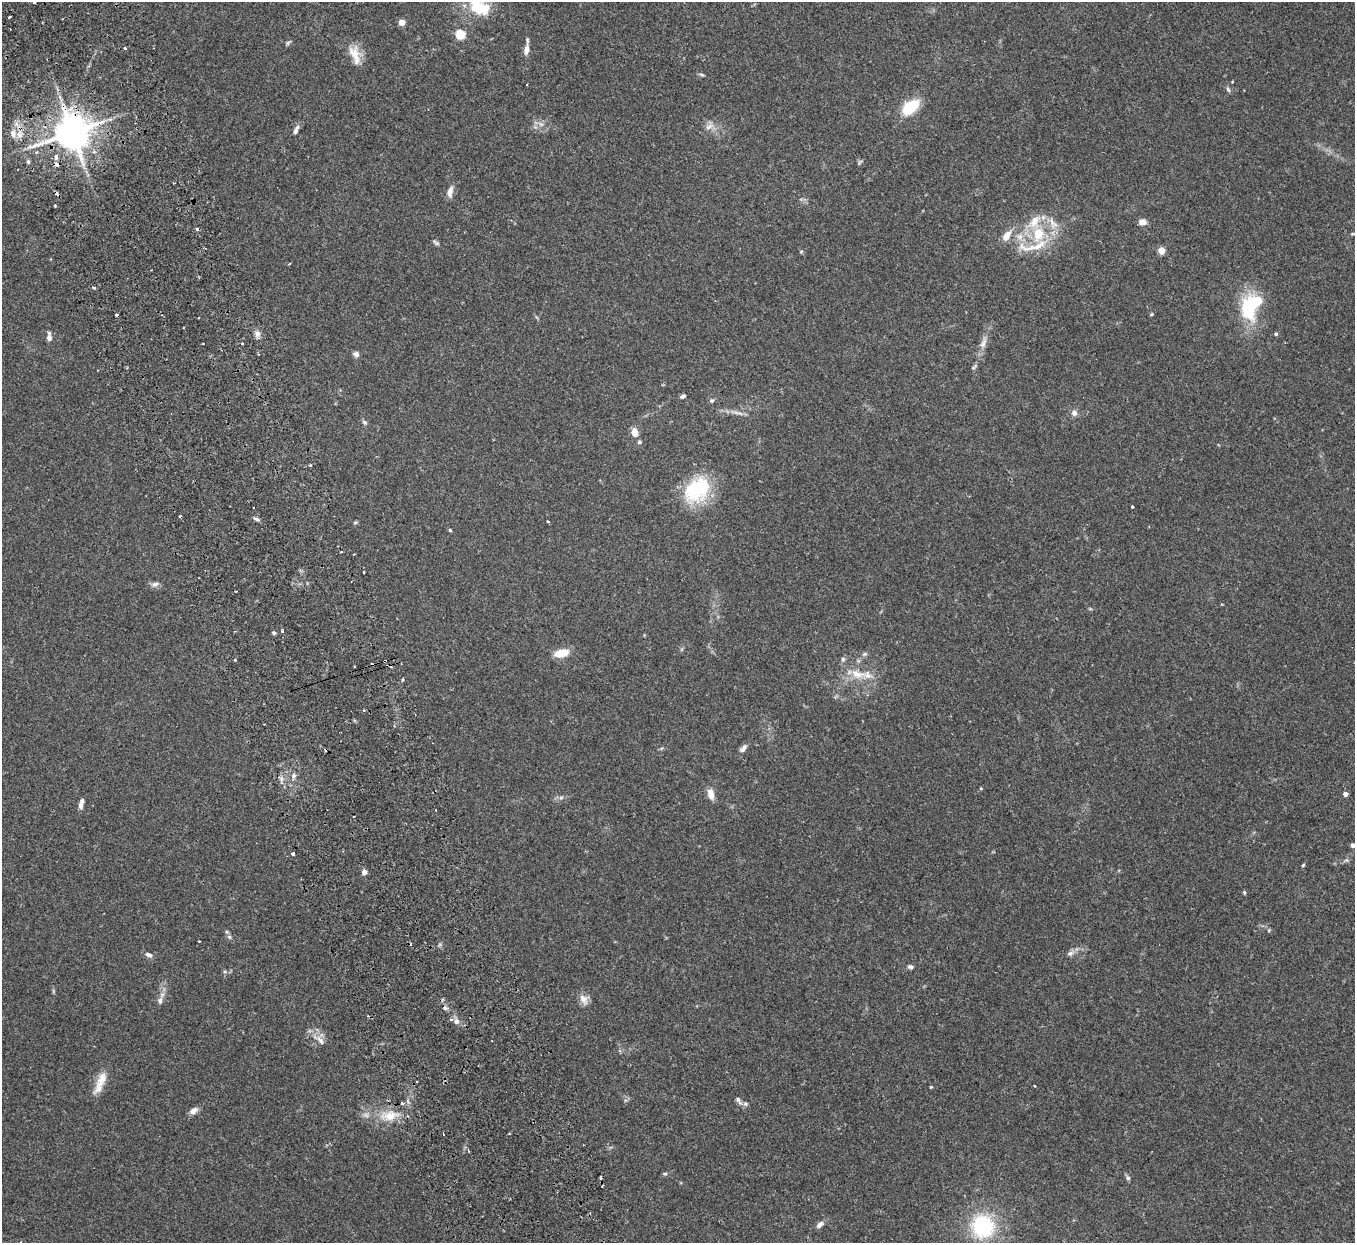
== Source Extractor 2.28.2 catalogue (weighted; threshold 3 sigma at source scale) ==
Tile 11 of 4 x 4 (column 3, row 3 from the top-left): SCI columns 2762-4114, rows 1417-2657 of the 5522 x 5441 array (HDU 1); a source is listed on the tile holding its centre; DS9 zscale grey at full resolution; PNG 1357 x 1245 px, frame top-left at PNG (2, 2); no overlay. Shown black and unused: <1% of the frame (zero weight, under 2 of 3 exposures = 3% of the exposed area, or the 3 px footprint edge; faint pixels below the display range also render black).
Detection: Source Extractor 2.28.2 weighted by HDU 2 'WHT'; one run over the whole footprint, this tile lists its part. Background 0.25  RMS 0.0083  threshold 0.0374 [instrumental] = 3 sigma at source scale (4.5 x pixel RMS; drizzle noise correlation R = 1.50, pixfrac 1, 0.05/0.05 arcsec/px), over >= 5 px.
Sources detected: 124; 1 too faint to see at this stretch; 1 inside a brighter object's white glare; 11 cosmic-ray / hot-pixel residue — not listed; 8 inside a brighter listed object's ellipse — not listed separately; the other 103 listed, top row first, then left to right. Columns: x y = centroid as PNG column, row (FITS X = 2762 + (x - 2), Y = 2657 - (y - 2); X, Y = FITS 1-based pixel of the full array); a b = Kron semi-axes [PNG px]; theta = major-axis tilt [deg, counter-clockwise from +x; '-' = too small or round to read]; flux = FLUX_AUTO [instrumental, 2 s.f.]
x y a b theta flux
34 2 3 3 - 2.1
481 7 32 21 -36 42
10 17 3 2 - 1.4
402 22 4 4 - 13
460 34 5 5 - 52
287 43 7 5 37 1.5
125 48 3 3 - 1.6
526 50 13 7 78 5.8
355 54 27 12 -72 13
702 74 7 3 -19 1.3
1232 82 3 3 - 0.65
1228 89 8 4 -65 1.7
910 107 19 11 39 30
541 124 10 5 -33 3.4
709 126 13 8 44 5.2
296 130 13 5 67 3.1
72 132 11 10 - 2000
19 134 10 8 84 6
56 157 5 4 - 3.3
28 162 6 5 - 1.6
860 162 8 4 43 1.3
56 164 4 3 - 5.4
174 183 2 2 - 0.96
450 192 16 7 78 5.3
55 206 3 2 - 1.1
1034 222 27 12 47 18
1142 222 8 6 10 5.7
1053 224 20 10 -60 10
1352 234 6 3 0 0.82
1006 236 16 10 57 8.2
436 242 10 4 -30 1.7
1033 246 56 13 10 25
1161 251 4 4 - 20
801 252 5 5 - 1
94 288 4 3 - 2.3
1249 307 35 19 -87 49
1152 314 5 3 - 0.87
257 334 9 7 80 3.8
1276 334 5 4 - 1.4
49 337 10 5 -89 4.6
983 342 21 7 71 7.2
242 343 3 3 - 2.2
356 354 6 6 - 3.2
974 367 11 4 52 1.7
683 396 7 4 30 1.8
712 400 6 6 - 1.8
736 412 18 5 -14 4.9
1074 413 8 7 - 3.6
364 422 7 5 -33 1.8
634 432 12 8 -71 6
310 465 3 3 - 1
697 490 36 26 47 52
1132 507 3 3 - 1.1
256 519 9 4 -24 2
548 521 3 2 - 0.96
355 523 6 4 16 1.1
450 530 5 4 - 1
341 552 3 2 - 0.91
364 572 3 2 - 0.73
155 584 10 7 15 3.1
282 631 3 3 - 2.6
274 633 4 4 - 1.7
561 653 18 9 14 12
865 654 8 5 27 1.8
843 659 7 5 77 2
235 660 3 3 - 0.89
857 674 22 12 -14 15
403 679 3 3 - 1.2
264 724 3 3 - 0.98
743 748 12 6 51 3.5
294 776 3 3 - 11
711 794 15 8 -77 6.7
1345 794 4 4 - 3.7
561 797 7 4 1 1.8
80 806 9 5 -83 3.2
1353 845 5 4 - 2.6
293 854 3 3 - 1.9
1303 865 5 4 - 1
364 872 5 5 - 4.5
1244 892 5 4 - 1
1269 930 5 3 - 0.84
229 937 6 5 - 1.9
1070 953 9 6 19 3
149 955 10 6 -29 3.2
910 967 8 5 -12 2.1
584 999 15 9 -61 6.4
160 1000 10 6 86 3.2
445 1008 6 5 - 1.9
456 1021 7 6 - 3.3
320 1041 13 6 -49 4.9
101 1080 26 11 65 13
417 1082 3 2 - 0.68
1035 1086 3 3 - 1.3
931 1087 4 4 - 0.75
739 1101 14 5 -61 2.9
402 1103 4 4 - 1.7
193 1111 11 7 29 4.7
389 1116 24 14 1 18
444 1134 3 2 - 0.91
665 1174 5 5 - 1.3
1128 1178 6 5 - 1.8
820 1225 12 6 42 3.5
983 1226 24 24 - 70
Overlapping masked pixels (flux is a lower limit): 2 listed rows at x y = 72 132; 56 164
Isophote crosses this tile's border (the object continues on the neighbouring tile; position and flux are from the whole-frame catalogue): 3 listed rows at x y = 34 2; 481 7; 1353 845